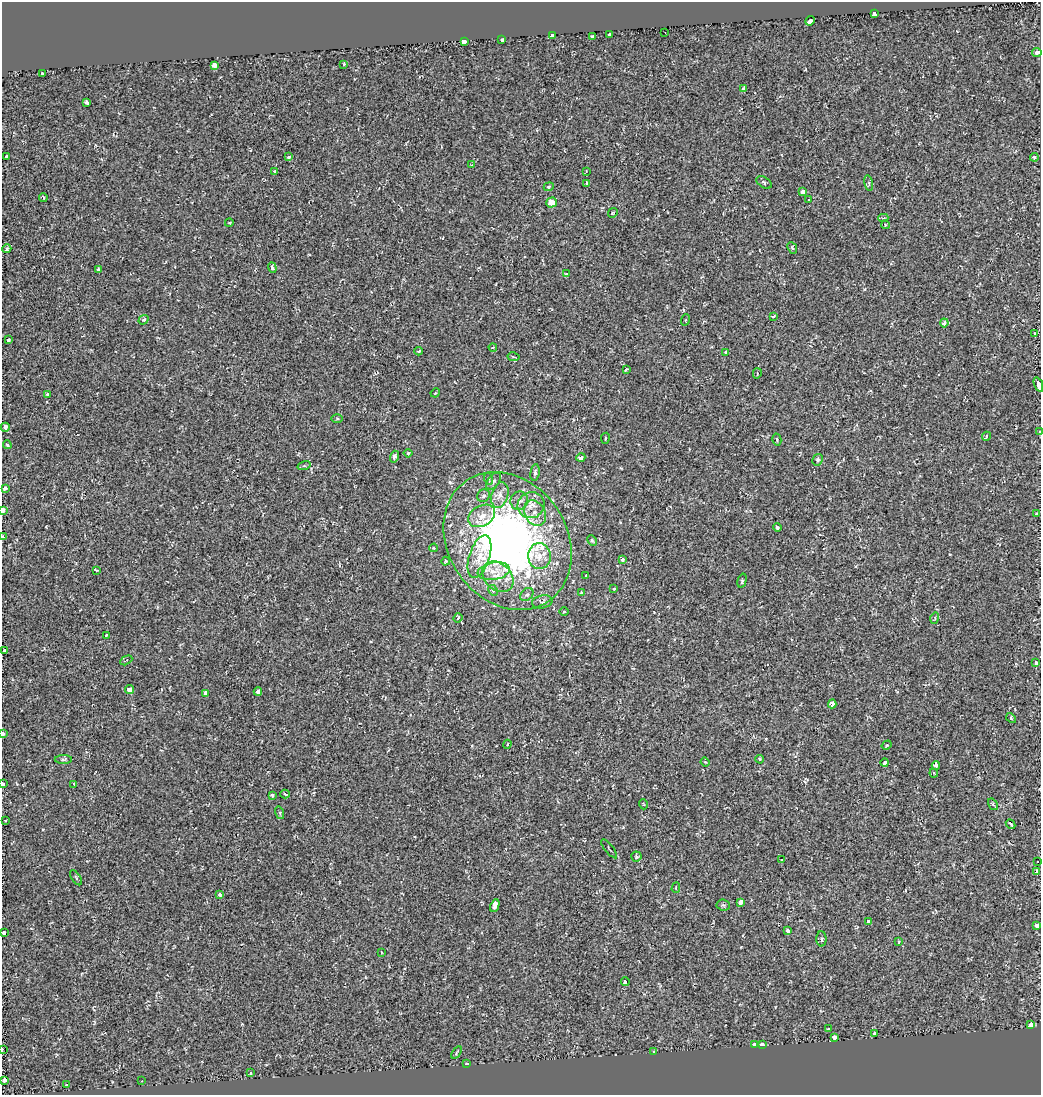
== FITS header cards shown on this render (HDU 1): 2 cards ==
NAXIS1  =                 1039
NAXIS2  =                 1093

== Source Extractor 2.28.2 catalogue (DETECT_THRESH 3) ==
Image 1039 x 1093 px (HDU 1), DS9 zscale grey, 1 PNG px = 1 image px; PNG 1043 x 1097 px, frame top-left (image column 1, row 1093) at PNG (2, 2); each listed source drawn as its Kron ellipse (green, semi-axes under 4 px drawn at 4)
Background 0.0021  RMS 0.0052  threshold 0.0155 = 3 sigma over >= 5 px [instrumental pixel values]
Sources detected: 158; all 158 listed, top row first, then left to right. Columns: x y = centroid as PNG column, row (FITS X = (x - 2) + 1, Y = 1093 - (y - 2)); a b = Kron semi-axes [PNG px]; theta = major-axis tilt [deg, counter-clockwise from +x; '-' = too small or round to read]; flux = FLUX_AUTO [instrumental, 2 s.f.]
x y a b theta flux
874 14 4 3 - 11
810 21 5 3 - 6
665 32 3 2 - 0.37
610 35 4 3 - 9.7
552 36 3 3 - 3.6
593 36 3 3 - 6.2
502 40 4 3 - 4.6
464 41 4 3 - 6
1037 52 5 4 - 1.7
344 64 3 3 - 0.41
214 65 4 4 - 3.4
42 73 3 3 - 1.9
743 89 4 3 - 0.82
86 102 4 3 - 1.4
7 156 4 3 - 6.1
289 157 4 3 - 0.56
1034 157 4 4 - 1.1
472 165 3 3 - 0.27
586 171 2 2 - 0.24
275 172 3 3 - 0.86
764 182 8 5 -32 0.82
587 183 4 3 - 0.44
869 183 8 3 -78 0.49
549 187 5 4 - 0.38
803 192 4 3 - 5.8
43 197 4 2 - 0.39
809 200 3 2 - 0.77
552 203 5 5 - 4.4
613 213 5 4 - 0.38
883 218 5 4 - 0.44
229 223 4 3 - 0.3
885 225 4 2 - 0.27
792 248 6 4 -67 0.58
7 249 4 3 - 0.95
272 267 5 4 - 1.3
98 269 3 3 - 0.54
567 274 3 2 - 0.37
773 316 3 2 - 0.51
144 320 5 4 - 0.72
685 320 6 3 70 0.35
944 323 4 3 - 1.2
1035 334 4 3 - 1
8 339 3 3 - 1.4
493 347 4 2 - 0.24
419 351 4 3 - 0.52
726 352 3 3 - 1
513 357 6 3 -10 0.37
626 369 4 2 - 0.45
757 373 5 4 - 0.49
1038 384 7 3 -70 17
435 393 5 3 - 0.31
47 394 3 3 - 0.43
337 418 5 4 - 0.4
5 427 4 3 - 9.5
1039 431 3 2 - 2.2
987 436 4 2 - 0.45
605 438 5 3 - 0.32
777 440 6 4 -76 0.58
7 445 4 4 - 0.68
408 453 4 4 - 0.4
394 457 6 4 72 1
581 457 4 3 - 1.1
818 460 6 5 - 0.75
304 466 7 4 17 0.54
535 473 8 4 82 0.85
489 479 6 4 -71 0.44
494 481 10 5 51 1.1
5 488 3 3 - 4.4
500 495 13 8 72 2.4
484 496 6 6 - 0.84
519 501 9 8 - 1.7
531 505 14 13 - 3.9
3 510 3 3 - 9.4
535 513 13 10 -61 3.5
1036 514 4 3 - 2.5
482 516 14 10 29 3.9
777 527 4 4 - 0.53
3 537 3 2 - 3.6
592 540 5 4 - 0.47
508 541 73 59 -55 180
434 548 4 2 - 0.24
480 556 22 10 72 5.6
539 556 13 11 -87 3.9
622 559 4 4 - 1.1
446 561 4 3 - 0.37
96 570 3 2 - 0.32
494 571 16 8 10 3.8
586 576 3 3 - 3.5
498 577 17 13 -43 5.7
742 581 7 4 74 0.52
614 589 4 3 - 0.35
493 590 5 4 - 0.52
581 593 4 3 - 0.98
527 595 7 5 46 0.88
542 602 10 6 11 0.94
564 612 5 3 - 0.34
458 618 5 3 - 0.58
935 618 5 3 - 0.38
106 635 3 3 - 0.67
5 651 3 3 - 5
126 660 6 3 27 0.31
1036 663 3 3 - 3.2
129 690 5 4 - 4.2
258 691 4 4 - 1.8
206 693 4 4 - 4.9
832 704 4 4 - 5.7
1011 718 6 3 -46 0.36
3 734 3 2 - 7.3
507 744 4 3 - 0.33
887 745 5 4 - 0.4
63 759 9 4 0 0.63
760 759 4 3 - 0.46
705 762 4 3 - 0.3
885 763 4 3 - 1.3
936 766 4 3 - 3
934 773 4 3 - 0.43
3 784 4 2 - 8.5
74 784 4 3 - 0.39
285 794 4 3 - 0.59
272 795 4 3 - 0.89
643 804 5 3 - 0.24
993 804 6 4 -56 0.47
280 813 6 4 -73 0.51
5 820 3 2 - 0.43
1011 824 5 3 - 0.54
609 849 11 2 -51 0.3
636 857 5 5 - 0.72
782 860 3 2 - 0.21
1037 861 3 3 - 1.7
1036 871 4 3 - 1.1
76 878 8 3 -57 0.43
676 888 5 4 - 0.43
220 894 4 3 - 1.1
740 902 4 3 - 3.9
723 905 7 5 -4 0.62
495 906 6 4 66 7.4
868 922 4 3 - 1.7
1036 925 3 3 - 8.2
788 930 4 3 - 2.1
3 933 3 3 - 5.3
821 939 7 5 -90 0.66
899 942 3 2 - 0.29
381 952 2 2 - 0.28
625 982 4 3 - 1.2
1031 1025 3 3 - 53
829 1029 3 2 - 0.32
874 1033 3 3 - 2.5
834 1038 3 3 - 10
755 1044 3 3 - 8.1
762 1045 3 3 - 42
2 1049 3 2 - 0.47
654 1052 3 3 - 1.7
456 1053 7 2 55 0.34
467 1064 3 2 - 0.46
250 1073 3 3 - 1.5
4 1081 3 3 - 11
142 1081 3 2 - 0.54
67 1085 3 3 - 0.64
At the frame edge (FLAGS 8, measured only in part): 8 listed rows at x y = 1038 384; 1039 431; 3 510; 3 537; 3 734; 3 784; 3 933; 2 1049